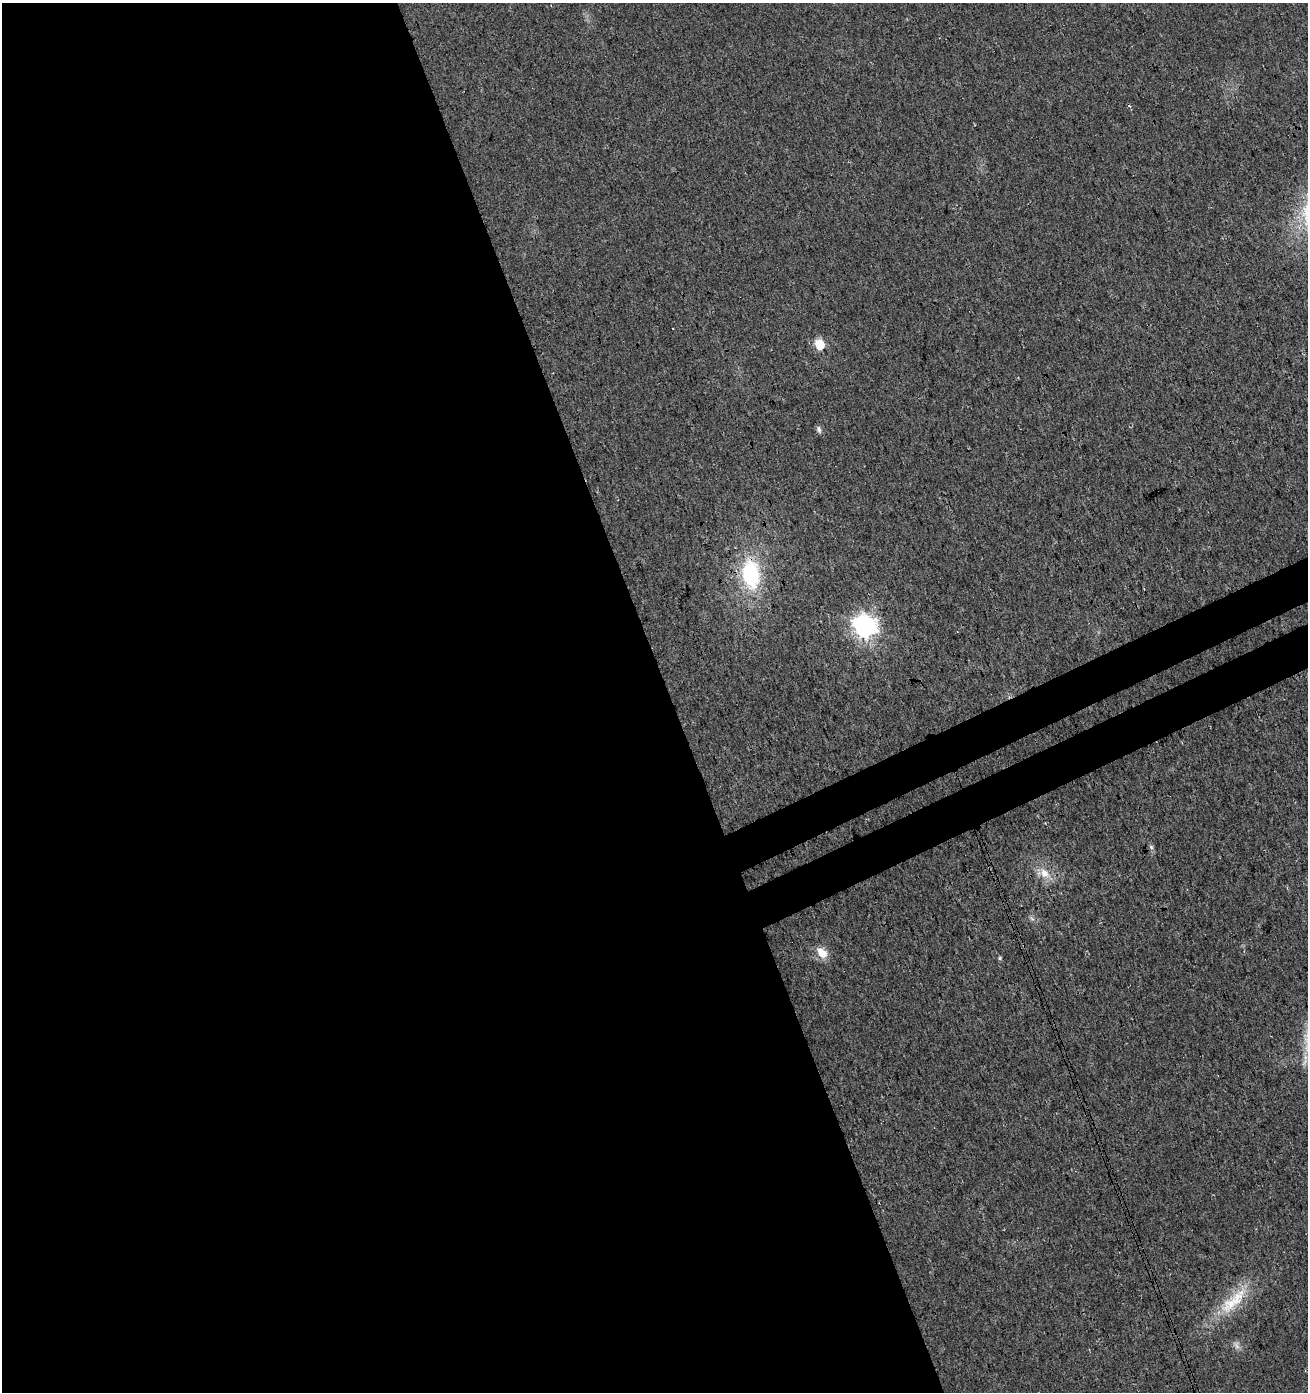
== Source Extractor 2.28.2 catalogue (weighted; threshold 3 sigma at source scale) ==
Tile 9 of 4 x 4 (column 1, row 3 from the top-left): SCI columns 165-1470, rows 1445-2834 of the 5495 x 5671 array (HDU 1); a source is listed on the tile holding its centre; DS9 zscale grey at full resolution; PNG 1310 x 1394 px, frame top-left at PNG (2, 3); no overlay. Shown black and unused: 54% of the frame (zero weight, under 3 of 4 exposures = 5% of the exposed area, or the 3 px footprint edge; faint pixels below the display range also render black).
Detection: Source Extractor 2.28.2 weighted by HDU 2 'WHT'; one run over the whole footprint, this tile lists its part. Background 0.0153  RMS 0.0066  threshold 0.0296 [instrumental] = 3 sigma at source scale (4.5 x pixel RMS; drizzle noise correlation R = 1.50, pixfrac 1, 0.0396/0.0396 arcsec/px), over >= 5 px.
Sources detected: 13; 1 too faint to see at this stretch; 1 cosmic-ray / hot-pixel residue — not listed; the other 11 listed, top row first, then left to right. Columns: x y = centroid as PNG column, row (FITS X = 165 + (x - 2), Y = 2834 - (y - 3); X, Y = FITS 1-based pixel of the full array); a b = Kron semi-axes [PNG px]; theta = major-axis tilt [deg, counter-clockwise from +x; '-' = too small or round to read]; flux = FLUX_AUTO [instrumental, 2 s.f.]
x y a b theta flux
820 344 6 5 - 36
819 429 10 6 -70 1.9
751 574 29 17 -82 56
865 626 8 8 - 450
1151 847 7 4 -54 1.3
1045 873 16 11 -47 8.6
822 953 17 12 -43 7.8
1000 958 5 5 - 0.87
1307 1040 11 8 79 5.1
1304 1062 14 5 56 2.7
1236 1298 37 15 54 25
Overlapping masked pixels (flux is a lower limit): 1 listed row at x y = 751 574
Isophote crosses this tile's border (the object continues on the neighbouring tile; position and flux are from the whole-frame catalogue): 1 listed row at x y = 1307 1040